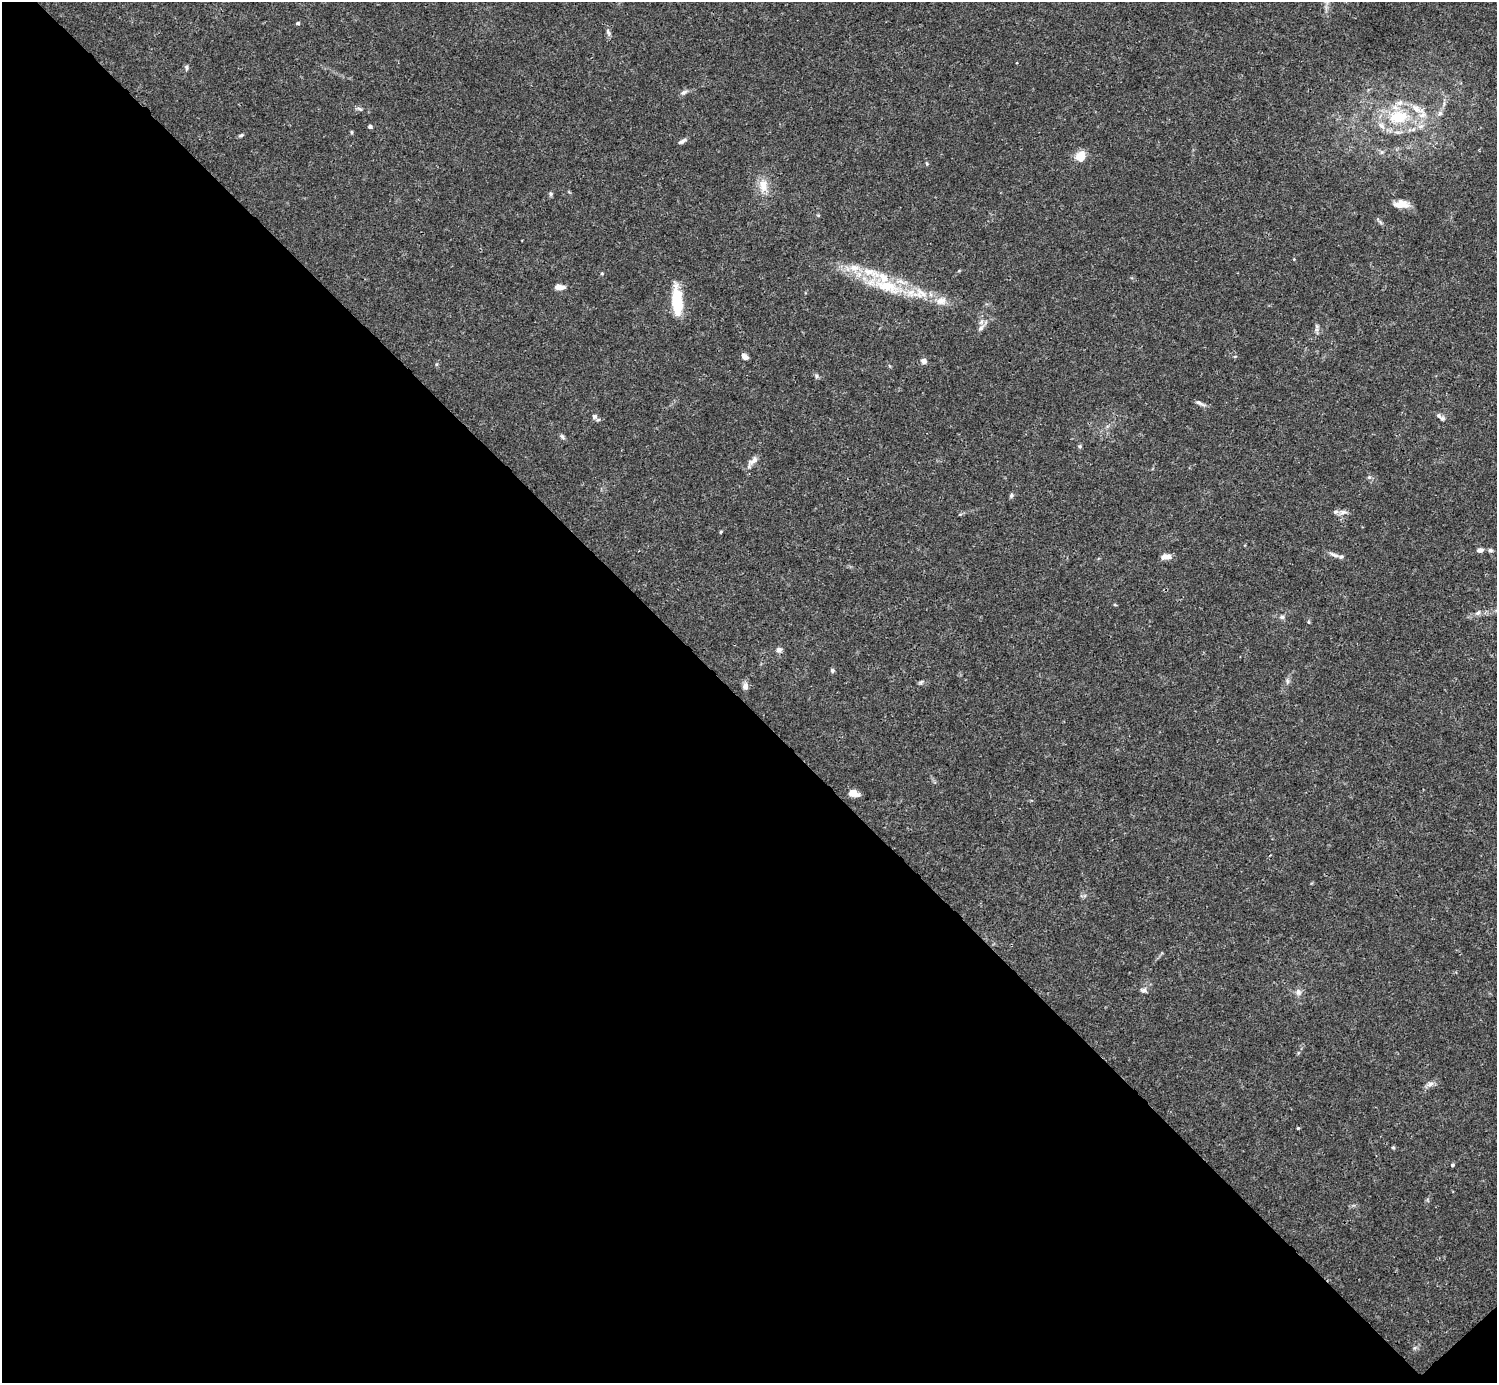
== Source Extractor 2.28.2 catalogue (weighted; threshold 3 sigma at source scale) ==
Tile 14 of 4 x 4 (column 2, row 4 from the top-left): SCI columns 1496-2990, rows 158-1538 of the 5982 x 5981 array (HDU 1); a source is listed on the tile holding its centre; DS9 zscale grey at full resolution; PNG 1499 x 1385 px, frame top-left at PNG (2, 2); no overlay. Shown black and unused: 49% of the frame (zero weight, under 3 of 4 exposures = <1% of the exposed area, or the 3 px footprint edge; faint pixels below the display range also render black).
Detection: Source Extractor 2.28.2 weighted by HDU 2 'WHT'; one run over the whole footprint, this tile lists its part. Background 0.0164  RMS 0.0022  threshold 0.00989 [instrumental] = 3 sigma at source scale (4.5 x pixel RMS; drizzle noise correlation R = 1.50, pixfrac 1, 0.05/0.05 arcsec/px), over >= 5 px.
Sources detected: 63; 9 inside a brighter listed object's ellipse — not listed separately; the other 54 listed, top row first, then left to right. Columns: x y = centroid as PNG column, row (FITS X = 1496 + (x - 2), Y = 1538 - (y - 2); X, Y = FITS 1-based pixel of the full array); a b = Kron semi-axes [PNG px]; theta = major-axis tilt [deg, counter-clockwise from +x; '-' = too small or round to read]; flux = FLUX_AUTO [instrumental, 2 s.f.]
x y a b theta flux
298 23 5 4 - 0.31
608 32 9 5 -65 0.58
186 68 7 5 -78 0.43
683 92 10 5 32 0.65
360 109 9 4 -34 0.47
1440 113 6 6 - 0.58
1398 117 27 17 9 11
370 127 5 4 - 0.48
351 132 5 3 - 0.23
241 135 8 4 25 0.38
682 141 11 5 31 0.61
1080 156 13 11 60 3
927 164 5 3 - 0.23
763 186 19 12 -87 3
551 194 6 5 - 0.38
1401 204 15 8 1 2.9
1294 259 3 3 - 0.17
602 273 5 3 - 0.22
887 286 49 17 -19 12
559 287 11 5 -1 1.5
941 301 15 10 7 2.2
677 302 29 10 -87 9.2
981 328 11 5 43 0.88
745 357 8 5 -42 1
924 361 7 6 - 0.92
816 376 7 5 90 0.45
1200 403 14 5 -26 0.7
594 416 7 7 - 0.7
1439 416 8 7 - 0.74
562 436 7 5 -53 0.45
1080 446 6 4 -20 0.32
753 461 20 6 47 1.3
1011 495 6 5 - 0.4
1343 512 10 6 7 0.87
720 532 5 3 - 0.21
1480 550 8 5 14 0.87
1490 550 6 6 - 0.45
1334 555 16 5 -19 1.1
1166 557 12 6 7 1.6
1478 613 8 6 44 0.68
1282 617 7 5 0 0.49
1309 622 5 3 - 0.23
779 650 7 6 - 0.86
832 670 6 5 - 0.44
1287 681 9 4 83 0.53
921 682 7 4 45 0.36
745 686 10 7 88 1.1
853 793 9 6 -14 2.6
1144 990 8 6 -8 0.64
1298 992 9 8 - 0.93
1430 1084 10 6 21 0.89
1298 1128 3 3 - 0.3
1393 1147 5 4 - 0.3
1452 1165 4 4 - 0.36
Isophote crosses this tile's border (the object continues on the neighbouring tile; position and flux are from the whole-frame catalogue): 1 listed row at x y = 1478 613